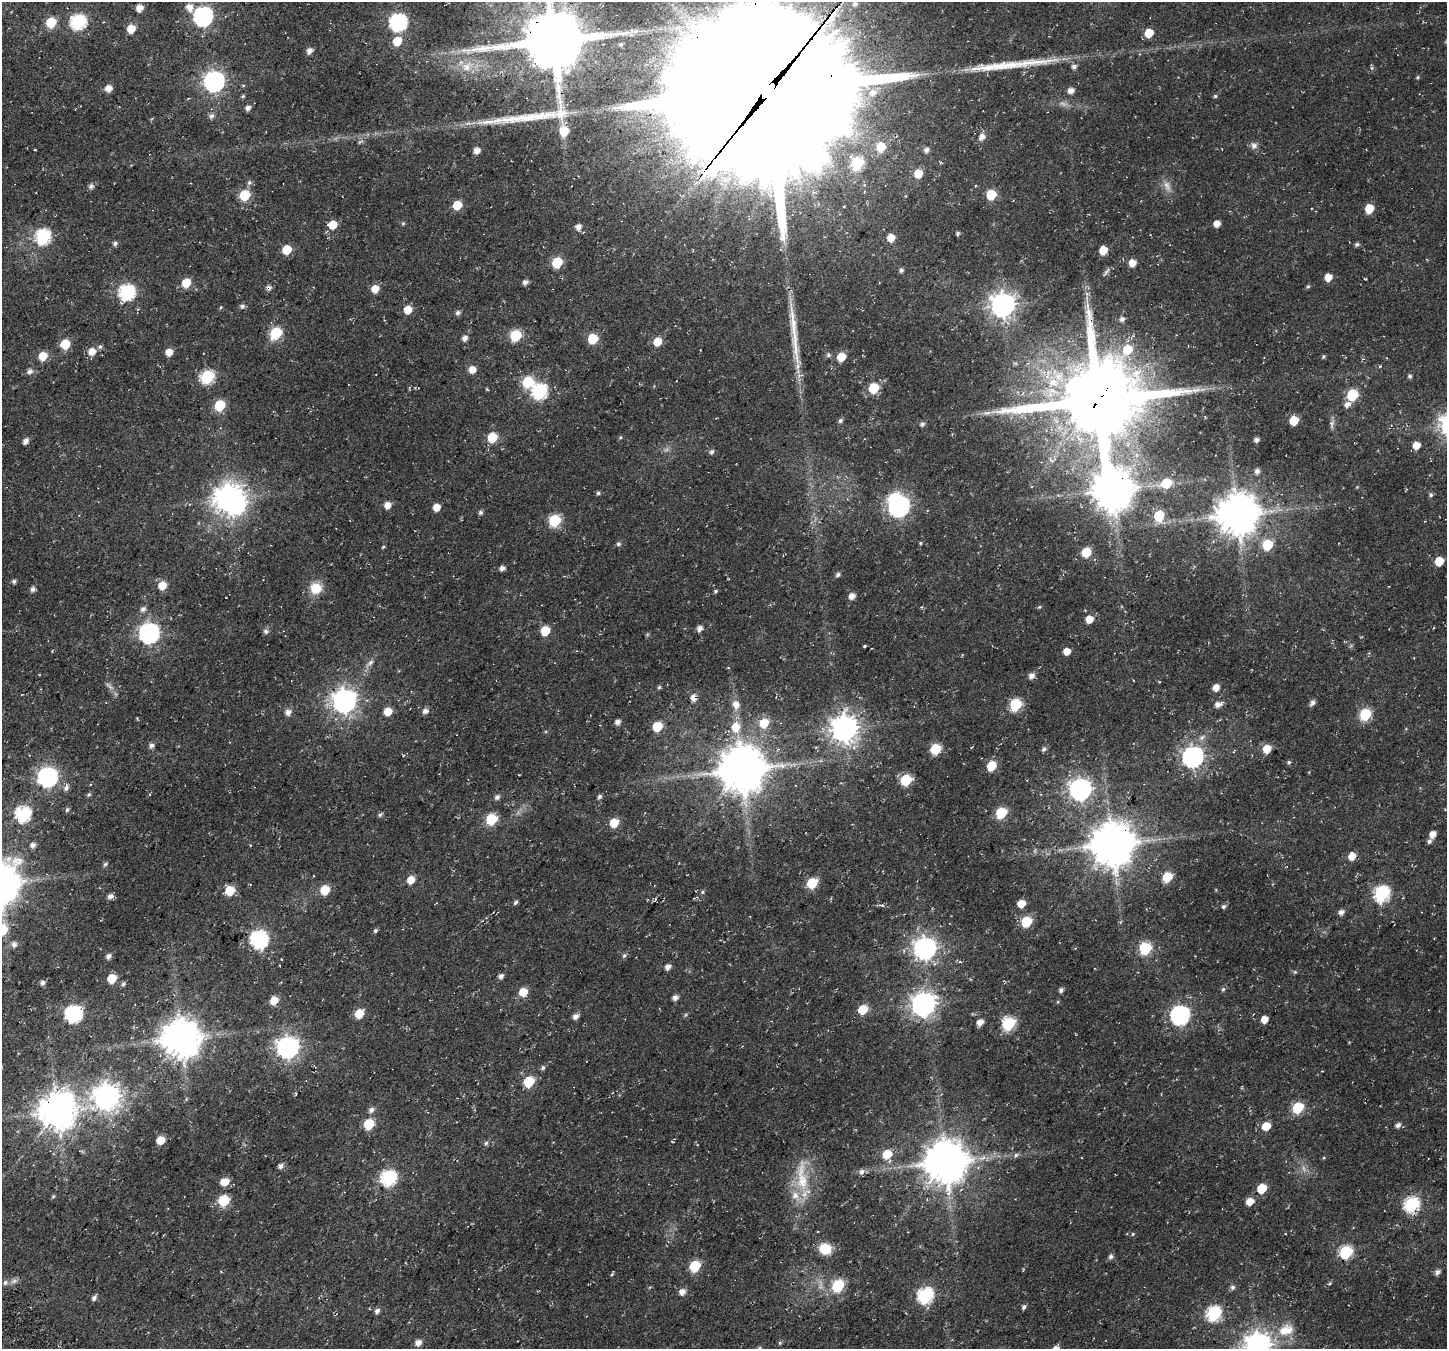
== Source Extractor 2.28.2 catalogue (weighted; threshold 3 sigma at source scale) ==
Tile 7 of 4 x 4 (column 3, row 2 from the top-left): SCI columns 3123-4567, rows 3173-4519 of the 6237 x 6280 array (HDU 1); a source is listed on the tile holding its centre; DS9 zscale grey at full resolution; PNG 1449 x 1351 px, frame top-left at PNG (2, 2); no overlay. Shown black and unused: <1% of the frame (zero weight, under 3 of 4 exposures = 13% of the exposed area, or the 3 px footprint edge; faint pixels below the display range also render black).
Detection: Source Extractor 2.28.2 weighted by HDU 2 'WHT'; one run over the whole footprint, this tile lists its part. Background 0.0184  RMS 0.0048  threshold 0.0215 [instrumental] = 3 sigma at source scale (4.5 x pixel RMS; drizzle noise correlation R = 1.50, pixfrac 1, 0.0396/0.0396 arcsec/px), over >= 5 px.
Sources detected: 305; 5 too faint to see at this stretch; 3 inside a brighter object's white glare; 2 long thin detections or spike segments (spike, bleed or trail) — not listed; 3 inside a brighter listed object's ellipse — not listed separately; the other 292 listed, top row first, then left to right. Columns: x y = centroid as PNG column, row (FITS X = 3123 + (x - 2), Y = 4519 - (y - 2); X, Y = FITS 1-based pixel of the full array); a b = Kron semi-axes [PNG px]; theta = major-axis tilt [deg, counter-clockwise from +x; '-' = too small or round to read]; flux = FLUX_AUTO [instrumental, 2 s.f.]
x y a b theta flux
855 4 7 6 - 1.8
189 7 9 7 -63 4.1
139 8 6 5 - 5.2
203 16 8 8 - 180
78 21 8 7 - 79
51 22 6 6 - 21
398 22 8 7 - 120
131 29 6 6 - 7.8
1149 33 6 6 - 9.5
397 41 7 6 - 9.5
553 41 24 19 61 4000
621 44 6 5 - 1.1
309 51 6 5 - 2.8
467 67 18 12 40 7.7
1074 67 6 5 - 1.5
1372 68 6 4 -72 0.72
1417 77 5 4 - 0.6
214 81 8 8 - 230
108 88 6 6 - 4
767 90 58 53 11 33000
1071 90 6 5 - 3.1
873 93 10 9 - 4.7
243 96 5 5 - 0.68
1215 96 5 4 - 0.71
248 108 6 5 - 2
211 116 7 6 - 1.8
480 122 7 4 0 1.3
564 131 7 6 - 12
982 137 8 6 44 3.1
360 142 9 4 27 0.92
1254 145 9 8 - 2
881 147 8 7 - 13
926 150 5 5 - 1.9
477 151 6 5 - 2.9
857 163 7 6 - 42
918 173 6 6 - 8.8
91 186 6 6 - 1.7
975 186 4 2 - 0.33
991 194 6 6 - 20
245 195 6 6 - 25
457 205 6 6 - 11
1369 209 7 6 - 10
403 223 5 5 - 0.67
1217 224 5 5 - 4.3
333 225 6 6 - 8.7
578 227 6 6 - 2.8
957 234 5 3 - 0.95
43 236 8 7 - 74
891 238 6 6 - 6.2
115 243 5 5 - 1.4
1357 244 6 5 - 1
287 249 6 6 - 13
1103 250 6 5 - 8.1
557 262 6 6 - 22
1132 263 6 5 - 5.5
901 270 5 5 - 1.2
1106 272 15 3 54 1
1328 277 6 5 - 5.6
525 282 6 5 - 1.8
186 283 7 6 - 11
1308 287 6 4 42 0.7
269 288 8 6 -37 1.4
375 289 7 6 - 5.4
127 292 8 7 - 87
1087 294 6 5 - 1
1003 305 9 9 - 410
242 306 6 6 - 1.4
221 307 5 4 - 0.55
408 310 6 5 - 8
458 313 6 5 - 1.5
1122 319 6 5 - 1.8
276 333 7 6 - 38
516 335 6 6 - 33
465 338 5 5 - 2.5
593 339 6 6 - 19
657 342 6 6 - 8.6
65 344 7 6 - 14
100 347 6 6 - 1.1
92 351 7 6 - 5.1
169 352 6 6 - 5
828 355 7 6 - 1
43 356 7 6 - 8.7
1323 356 4 4 - 0.68
841 357 6 6 - 11
1386 358 3 2 - 0.27
1015 363 6 4 -17 0.75
1380 366 5 3 - 0.43
472 370 6 6 - 4.7
30 371 7 6 - 1.8
1410 376 5 5 - 0.96
207 377 7 7 - 52
528 382 7 7 - 28
874 388 6 6 - 22
487 389 5 3 - 0.42
539 391 8 7 - 77
1352 395 7 6 - 30
1098 400 26 23 27 6300
1347 404 8 6 28 2.5
220 405 7 6 - 24
987 413 11 5 -3 2.1
840 420 6 5 - 1.2
1294 420 6 6 - 14
922 424 6 5 - 1.3
1332 424 13 6 86 1.8
492 437 6 6 - 17
620 437 5 4 - 0.59
1256 440 5 4 - 1.8
25 441 5 4 - 2.8
1416 445 6 5 - 5.8
711 452 6 6 - 1.2
1257 471 6 5 - 2.2
1166 483 8 6 24 18
1357 487 4 4 - 0.36
1113 490 13 12 - 1500
598 493 5 5 - 1
1431 495 6 6 - 1
229 498 10 9 - 670
387 505 6 6 - 3.9
899 506 9 7 44 220
436 507 6 6 - 5.2
480 512 7 4 82 1.1
1237 514 12 11 - 1600
1159 516 7 6 - 21
555 520 7 6 - 41
920 543 4 4 - 0.51
618 544 6 5 - 1.1
1267 545 7 6 - 22
383 547 5 4 - 0.58
1086 552 7 6 - 15
1439 561 6 6 - 10
502 568 6 4 25 2.2
838 575 6 5 - 1.3
14 581 5 5 - 1.2
162 585 7 7 - 6.6
316 588 12 12 - 9.3
33 589 5 5 - 1.6
715 591 5 4 - 0.7
852 596 6 5 - 3.2
143 609 7 6 - 1.9
1089 619 6 5 - 6.2
699 628 6 5 - 2.5
266 631 6 6 - 1.5
545 631 6 6 - 14
149 633 8 8 - 230
864 646 3 2 - 0.54
52 651 3 2 - 0.43
1067 651 6 5 - 4.7
370 662 10 6 38 1.8
1031 676 6 6 - 2.7
109 686 15 5 -42 1.9
659 687 5 5 - 0.76
1216 688 5 5 - 4.2
694 698 9 7 80 3
344 701 9 9 - 400
1312 703 7 5 35 1.9
1016 704 7 6 - 36
1218 704 8 6 24 3.1
736 705 10 8 -75 4.2
388 711 6 5 - 7.6
425 711 6 5 - 2.1
288 712 6 6 - 2.9
1365 714 7 6 - 37
618 722 6 5 - 2
764 723 7 7 - 12
657 726 6 6 - 17
735 727 11 10 - 8
845 728 9 9 - 570
1202 737 10 6 43 1.9
151 745 6 5 - 1.8
935 749 6 6 - 25
1044 749 6 6 - 1.2
1267 749 6 6 - 7
1193 757 9 8 - 240
1289 762 5 4 - 0.74
992 766 6 6 - 15
742 769 13 13 - 2100
48 777 8 8 - 210
906 780 7 6 - 29
66 788 9 6 77 2.2
1080 789 9 8 - 290
89 795 6 5 - 0.8
600 796 5 5 - 1.2
497 797 6 6 - 1.5
67 810 6 5 - 0.99
1001 813 7 6 - 27
23 814 7 7 - 90
380 815 6 5 - 0.9
491 819 7 6 - 27
614 823 6 6 - 11
1433 834 6 5 - 4
1429 841 6 5 - 1.2
1112 844 13 12 - 1900
33 845 6 5 - 2.1
1035 851 8 4 82 0.9
1352 856 6 5 - 5.6
1167 877 6 6 - 15
411 880 7 6 - 5.7
812 883 7 6 - 22
230 890 6 6 - 16
325 890 6 6 - 15
702 892 6 4 24 0.72
1382 893 8 7 - 86
110 896 6 5 - 2.4
655 899 6 3 72 0.64
516 902 5 4 - 1.1
1021 903 6 6 - 6.6
882 905 7 4 -3 1.2
1223 906 5 5 - 1.1
1341 912 6 6 - 2
1026 921 7 6 - 24
2 930 8 7 - 18
375 931 5 4 - 0.92
259 939 8 8 - 130
14 944 7 7 - 2
925 948 9 8 - 310
1145 948 7 6 - 39
624 955 7 5 49 1
108 956 5 5 - 2
281 959 3 2 - 0.69
960 962 6 4 -17 0.67
279 965 3 2 - 0.32
668 967 6 5 - 2.3
1295 972 5 5 - 0.62
501 976 6 5 - 1.9
112 978 6 5 - 13
42 983 5 4 - 2
123 984 6 5 - 0.99
1223 989 6 5 - 0.84
1061 990 6 5 - 1.4
523 992 6 6 - 9.5
675 998 6 6 - 1.7
274 1000 6 5 - 7.4
923 1004 9 8 - 380
863 1009 6 6 - 13
359 1013 6 6 - 11
73 1014 8 7 - 130
1180 1015 8 8 - 150
575 1016 6 5 - 2.6
1264 1019 6 5 - 4.6
980 1022 5 5 - 3.7
1008 1023 7 7 - 52
181 1038 11 11 - 1400
288 1047 8 8 - 310
543 1068 6 5 - 1
529 1081 7 6 - 24
296 1093 5 3 - 0.48
106 1096 9 9 - 520
1298 1107 7 6 - 28
371 1110 6 6 - 1.9
57 1111 11 10 - 1100
369 1124 6 6 - 21
1398 1125 6 5 - 1.8
1266 1126 6 6 - 8.6
160 1140 6 5 - 8.5
486 1143 5 5 - 0.92
697 1145 3 3 - 0.3
887 1154 7 6 - 11
1016 1155 6 5 - 1.1
945 1162 12 12 - 1800
280 1166 6 5 - 1.9
862 1172 8 7 - 1.8
802 1177 51 14 -86 18
389 1178 8 7 - 92
224 1182 6 6 - 8.3
1262 1188 6 6 - 14
53 1196 5 4 - 0.63
224 1200 7 6 - 30
1250 1201 7 6 - 5.1
1412 1204 8 7 - 76
1285 1233 3 2 - 0.38
1133 1234 5 4 - 0.55
825 1249 12 11 - 10
1346 1252 7 6 - 54
1111 1256 7 5 45 1.2
695 1266 7 6 - 28
1437 1272 6 5 - 1.9
612 1274 6 3 55 0.52
14 1281 11 5 25 1.8
1330 1283 6 4 31 0.64
838 1286 7 6 - 39
1232 1287 6 6 - 1.3
682 1292 7 7 - 3
925 1295 8 7 - 92
94 1298 6 5 - 1.8
1024 1307 5 4 - 1.2
377 1311 7 6 - 1.7
1214 1313 8 7 - 74
1283 1331 21 14 60 9.3
418 1343 6 5 - 3.4
780 1343 5 4 - 0.67
1258 1345 9 9 - 510
759 1348 5 5 - 0.67
Overlapping masked pixels (flux is a lower limit): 7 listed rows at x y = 553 41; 767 90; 1098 400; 1113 490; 694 698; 1112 844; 945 1162
Isophote crosses this tile's border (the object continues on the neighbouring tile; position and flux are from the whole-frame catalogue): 5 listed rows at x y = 553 41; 767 90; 2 930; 1258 1345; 759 1348